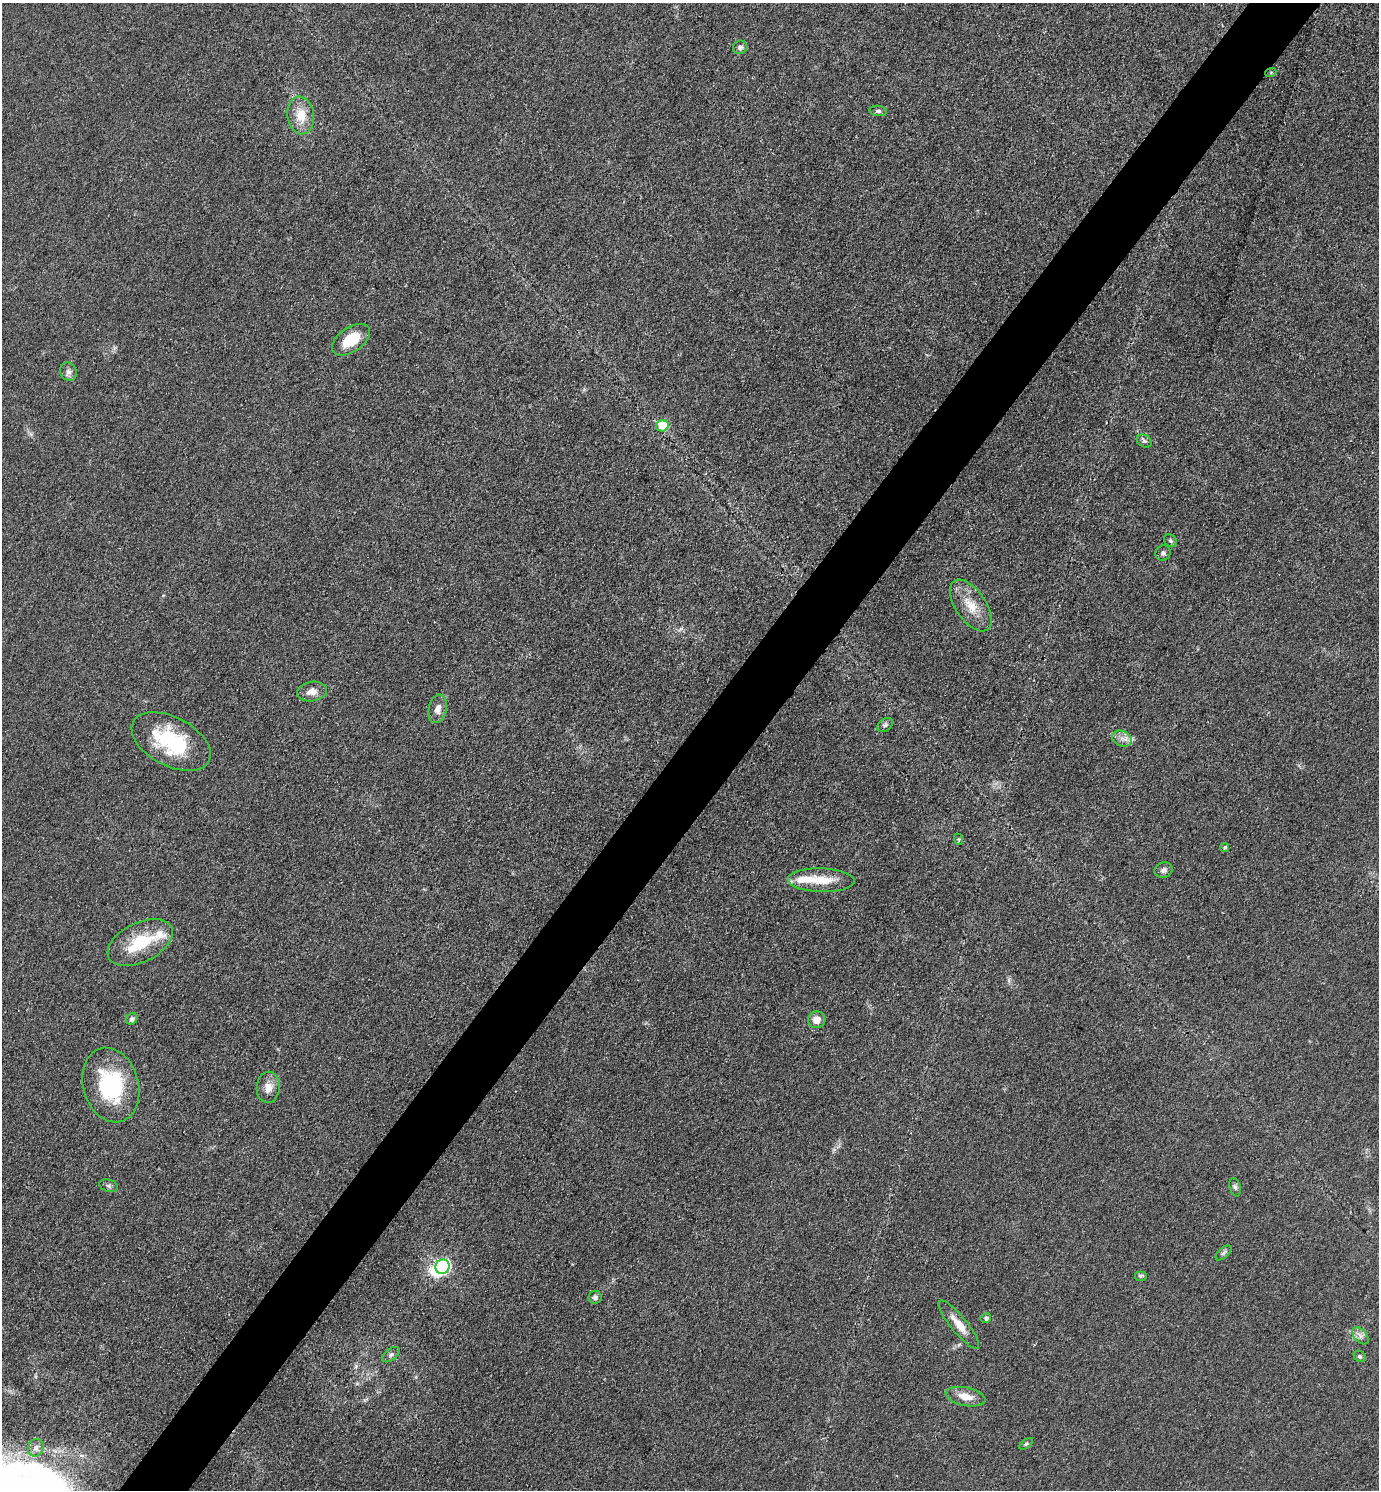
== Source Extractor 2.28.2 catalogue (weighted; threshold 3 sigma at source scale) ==
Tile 10 of 4 x 4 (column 2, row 3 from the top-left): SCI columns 1674-3050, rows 1491-2978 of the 5960 x 5956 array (HDU 1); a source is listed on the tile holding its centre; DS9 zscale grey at full resolution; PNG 1381 x 1492 px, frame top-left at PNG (2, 3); each listed source drawn as its Kron ellipse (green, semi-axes under 4 px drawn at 4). Shown black and unused: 5% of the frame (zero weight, under 3 of 4 exposures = <1% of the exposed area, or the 3 px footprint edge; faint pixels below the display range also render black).
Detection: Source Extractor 2.28.2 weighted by HDU 2 'WHT'; one run over the whole footprint, this tile lists its part. Background 0.0432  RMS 0.0051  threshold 0.0231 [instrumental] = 3 sigma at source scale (4.5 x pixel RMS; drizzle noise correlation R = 1.50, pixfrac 1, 0.05/0.05 arcsec/px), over >= 5 px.
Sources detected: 44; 1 inside a brighter object's white glare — neither listed nor drawn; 4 inside a brighter listed object's ellipse — not listed separately; the other 39 listed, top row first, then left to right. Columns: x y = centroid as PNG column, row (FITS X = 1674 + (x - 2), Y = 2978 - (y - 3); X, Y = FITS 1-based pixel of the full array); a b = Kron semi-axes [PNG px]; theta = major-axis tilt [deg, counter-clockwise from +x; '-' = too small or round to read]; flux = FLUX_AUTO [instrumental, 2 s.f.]
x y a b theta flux
740 47 7 6 - 1.4
1271 72 5 3 - 0.51
878 111 8 5 -7 1.2
301 115 19 13 -81 9.4
351 340 21 12 35 14
68 372 9 8 - 2.2
662 426 6 5 - 22
1144 441 8 6 -32 1.4
1170 541 7 5 -45 0.93
1163 553 8 7 - 1.4
971 605 29 15 -55 11
312 692 15 10 8 4
438 709 14 9 77 3.8
885 725 8 6 37 1.2
1122 739 10 7 -24 2.9
171 742 43 24 -28 40
958 839 6 3 -70 0.59
1225 847 4 4 - 0.74
1164 870 9 7 19 1.7
821 880 33 12 -2 12
140 942 35 19 26 23
132 1019 6 5 - 1.2
817 1020 8 8 - 4.1
111 1085 38 27 -74 44
268 1087 15 11 88 5.1
108 1186 9 6 -17 1.2
1235 1187 9 5 -75 1.2
1223 1253 10 5 43 1.2
442 1267 7 7 - 120
1140 1276 6 5 - 0.86
595 1297 6 6 - 1.2
986 1318 5 4 - 1.2
959 1325 30 8 -51 7.2
1360 1336 10 6 -46 2.3
391 1355 10 6 37 1.4
1360 1356 6 5 - 0.99
966 1397 20 9 -12 6.7
1026 1444 8 4 36 0.88
36 1448 9 8 - 2.4
Overlapping masked pixels (flux is a lower limit): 1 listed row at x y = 1271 72